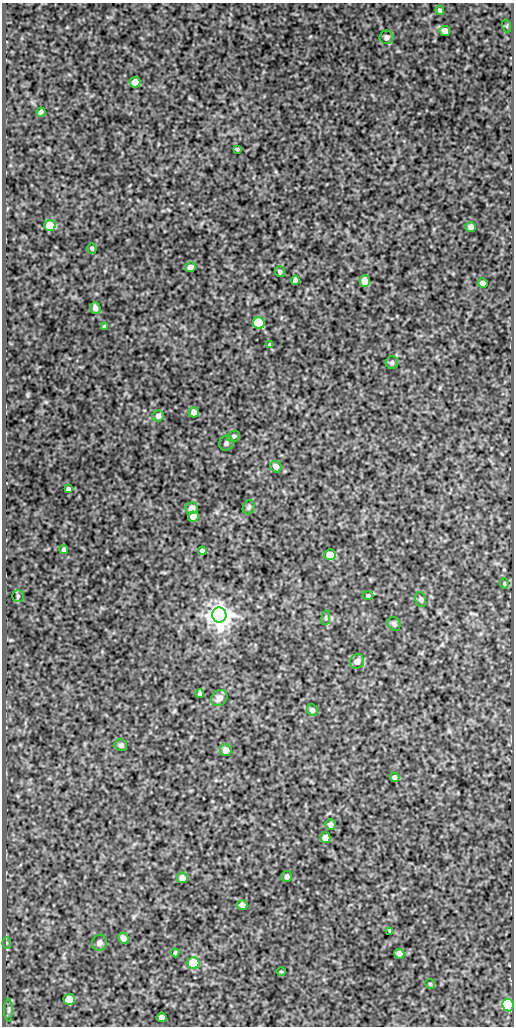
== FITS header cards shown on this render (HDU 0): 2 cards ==
NAXIS1  =                  512
NAXIS2  =                 1024

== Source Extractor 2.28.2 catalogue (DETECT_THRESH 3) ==
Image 512 x 1024 px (HDU 0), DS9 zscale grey, 1 PNG px = 1 image px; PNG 516 x 1028 px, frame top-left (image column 1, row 1024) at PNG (2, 3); each listed source drawn as its Kron ellipse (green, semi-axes under 4 px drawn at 4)
Background 111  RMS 0.59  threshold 1.77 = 3 sigma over >= 5 px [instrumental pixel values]
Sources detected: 64; all 64 listed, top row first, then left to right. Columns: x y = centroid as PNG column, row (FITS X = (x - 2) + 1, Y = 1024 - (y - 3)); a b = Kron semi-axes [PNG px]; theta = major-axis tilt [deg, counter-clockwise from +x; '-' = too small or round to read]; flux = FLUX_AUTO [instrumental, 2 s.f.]
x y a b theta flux
440 10 4 4 - 92
507 26 6 4 -72 46
445 31 5 5 - 570
386 37 7 7 - 140
135 82 5 5 - 730
41 112 4 4 - 170
237 149 3 3 - 61
50 226 5 5 - 1700
471 227 5 5 - 130
92 248 5 4 - 67
190 267 5 5 - 380
280 272 5 5 - 88
295 280 5 4 - 130
365 281 6 5 - 760
483 283 5 4 - 240
95 308 6 5 - 190
259 323 6 5 - 2500
104 326 4 3 - 39
270 345 4 4 - 58
392 362 6 6 - 95
194 412 5 5 - 220
158 416 6 5 - 190
233 436 7 5 20 110
226 443 7 7 - 120
276 467 6 5 - 250
68 489 4 4 - 85
249 507 7 5 67 74
192 508 6 6 - 320
193 517 5 5 - 420
64 550 4 4 - 110
202 551 4 4 - 110
330 555 5 5 - 790
504 584 5 4 - 45
368 595 5 4 - 62
18 596 5 5 - 66
421 599 8 5 -74 92
219 615 7 7 - 44000
326 618 7 3 82 49
394 624 7 6 - 99
357 661 7 7 - 300
200 694 4 3 - 82
219 698 9 7 48 270
312 710 6 5 - 120
121 745 6 6 - 110
226 750 6 6 - 380
395 777 5 4 - 170
330 825 5 5 - 130
325 838 5 5 - 330
287 877 5 5 - 110
182 878 5 5 - 280
242 905 5 4 - 180
390 931 3 3 - 41
124 938 5 5 - 180
7 943 6 4 -90 51
99 943 8 7 - 160
175 953 4 3 - 67
399 954 5 5 - 210
194 963 6 6 - 2000
281 971 5 3 - 38
430 984 5 4 - 44
69 999 5 5 - 840
508 1005 6 5 - 5500
9 1010 11 4 89 89
162 1017 5 4 - 210